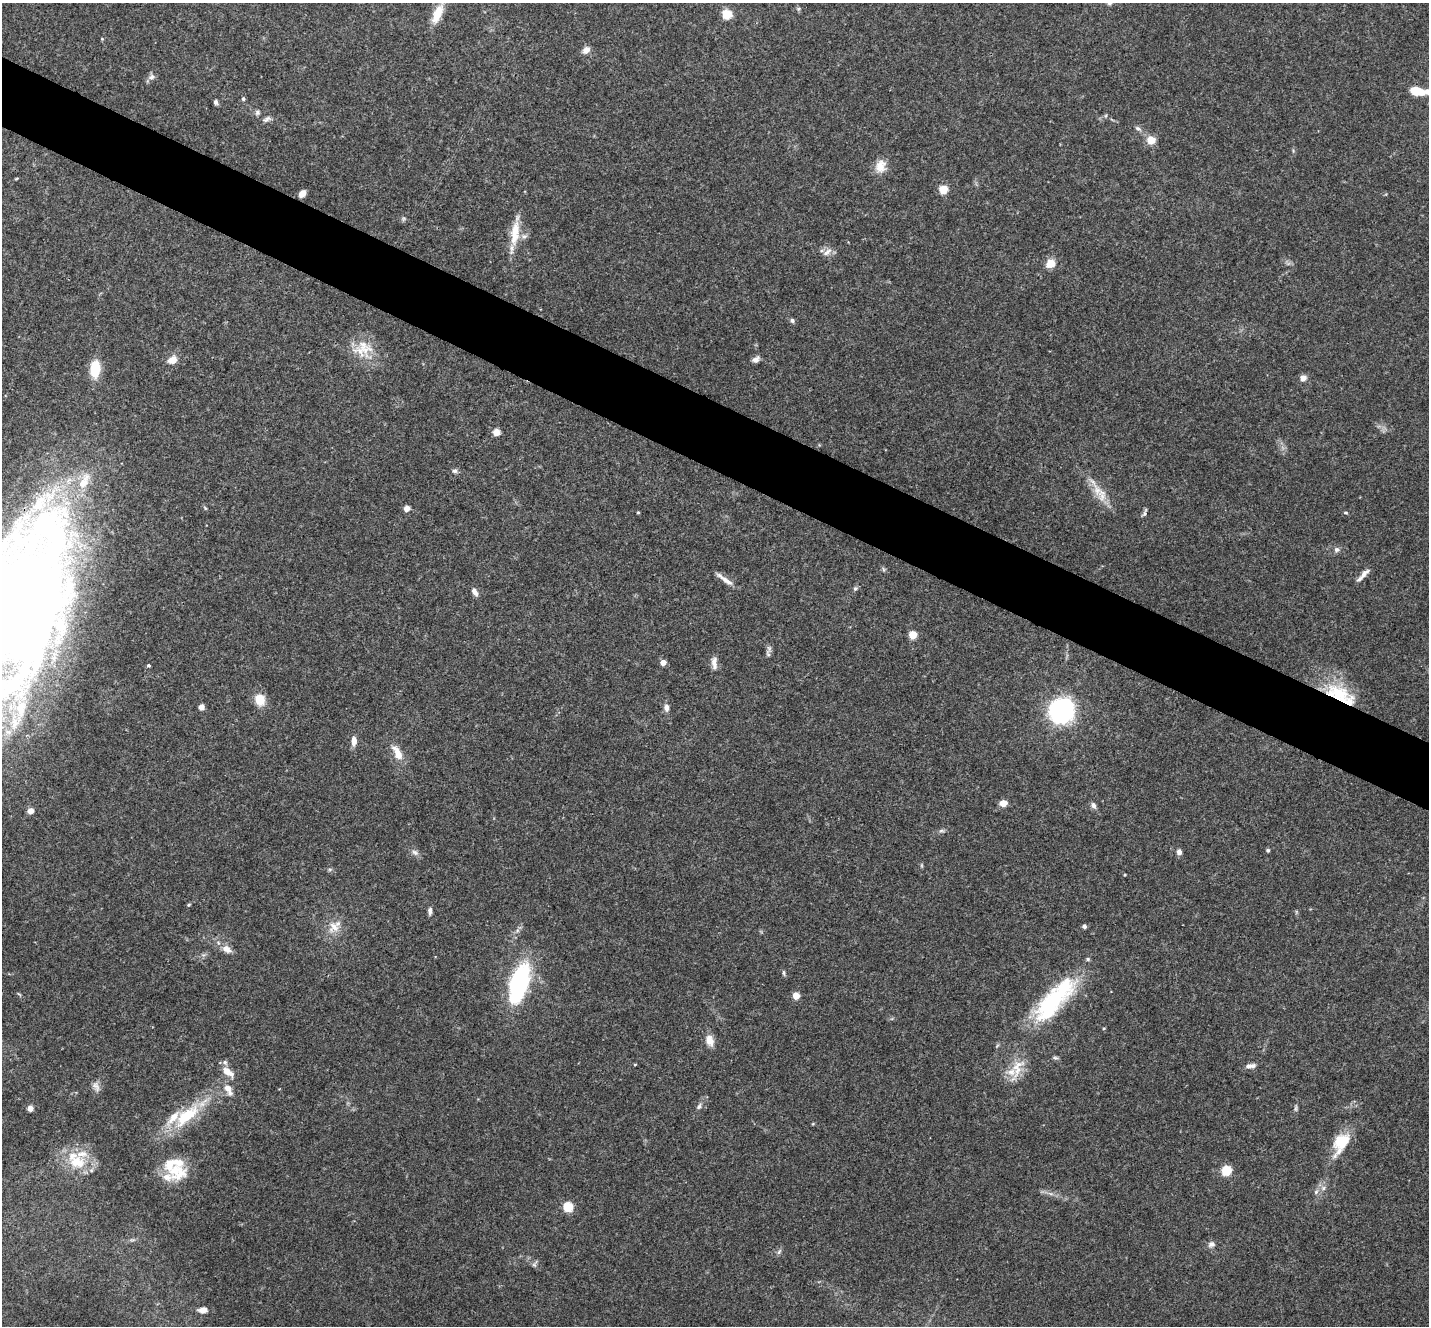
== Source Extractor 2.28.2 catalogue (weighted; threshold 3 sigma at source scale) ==
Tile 11 of 4 x 4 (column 3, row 3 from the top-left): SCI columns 2861-4287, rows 1609-2932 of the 5718 x 5728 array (HDU 1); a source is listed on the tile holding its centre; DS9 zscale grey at full resolution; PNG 1431 x 1328 px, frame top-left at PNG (2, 3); no overlay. Shown black and unused: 5% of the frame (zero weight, under 3 of 4 exposures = <1% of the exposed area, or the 3 px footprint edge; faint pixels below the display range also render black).
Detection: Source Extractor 2.28.2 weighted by HDU 2 'WHT'; one run over the whole footprint, this tile lists its part. Background 0.113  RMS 0.007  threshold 0.0314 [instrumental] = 3 sigma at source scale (4.5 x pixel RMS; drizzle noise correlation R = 1.50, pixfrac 1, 0.05/0.05 arcsec/px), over >= 5 px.
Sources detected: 113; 1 inside a brighter object's white glare — not listed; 16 inside a brighter listed object's ellipse — not listed separately; the other 96 listed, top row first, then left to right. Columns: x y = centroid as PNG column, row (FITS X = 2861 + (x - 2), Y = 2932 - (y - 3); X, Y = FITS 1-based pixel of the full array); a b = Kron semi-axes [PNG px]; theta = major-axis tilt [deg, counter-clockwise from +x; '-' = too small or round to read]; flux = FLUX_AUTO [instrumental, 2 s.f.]
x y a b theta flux
798 9 6 5 - 1.2
437 14 22 9 67 14
727 14 6 6 - 22
102 39 4 3 - 0.63
586 50 10 7 39 4.1
151 77 10 7 19 2.7
1418 91 17 7 -10 15
243 99 6 5 - 1.2
216 102 6 5 - 1.7
257 112 7 7 - 1.7
266 119 12 6 30 2.4
1138 129 10 5 -32 2.1
1151 140 10 9 - 7.1
880 166 17 14 75 8.8
16 179 5 3 - 0.63
943 189 6 6 - 15
302 194 7 5 50 5.6
403 219 6 5 - 1.2
515 233 34 11 83 17
827 252 14 7 36 3.9
1050 263 11 10 - 7.9
792 320 7 5 -58 1.5
364 347 30 20 -56 19
756 359 10 6 31 2.9
172 360 11 8 28 6.4
95 369 14 8 85 26
1303 378 6 5 - 5.5
496 432 7 7 - 5
454 471 7 6 - 1.9
84 482 28 12 61 18
1097 490 18 12 -63 10
407 508 5 5 - 5.1
638 512 3 3 - 0.72
1346 512 5 4 - 0.94
1144 513 13 4 69 1.7
1337 550 8 7 - 2.4
883 569 7 4 -71 1.1
1364 574 17 6 42 4.6
727 581 22 7 -36 5.4
855 589 7 5 63 1.4
475 592 11 5 -62 3.4
21 607 136 60 72 1600
913 635 5 5 - 13
769 648 12 7 -89 2.4
663 662 4 4 - 7.3
714 663 17 7 -88 4.5
148 665 4 4 - 1.4
1339 694 38 19 -19 37
260 700 12 10 -73 12
201 707 6 5 - 3.4
666 708 10 6 -81 3.3
1062 711 13 12 - 290
354 741 12 6 88 4.8
397 753 20 9 -62 9.4
1003 803 6 6 - 7.6
1093 805 8 6 -63 2.6
30 811 6 5 - 5
941 831 9 4 0 1.5
1268 850 5 5 - 1
415 852 11 6 -31 2.7
1179 852 7 6 - 2.7
921 865 6 4 -71 0.85
330 869 6 4 18 1
189 905 5 4 - 0.79
430 911 9 5 83 2.3
1084 926 5 5 - 1.8
334 927 18 15 56 10
226 949 12 8 -34 5.7
784 973 9 3 -85 1.2
519 984 49 19 72 81
796 996 6 6 - 7.4
1052 1002 75 23 47 78
1104 1028 4 3 - 0.63
710 1040 14 9 -71 6.7
1055 1058 8 5 3 1.3
635 1065 5 3 - 0.6
1250 1066 14 6 7 3.4
1018 1068 42 14 69 18
228 1072 19 9 -39 7
96 1086 15 7 -62 3.6
228 1088 11 9 -34 5.3
699 1106 9 5 66 1.9
30 1108 5 5 - 4.6
1296 1108 11 4 90 1.5
186 1116 44 17 40 36
1341 1143 28 15 61 22
77 1162 28 20 -10 24
176 1170 24 20 20 18
1226 1170 7 7 - 19
1323 1188 9 6 17 2.8
1051 1194 7 4 -18 1.7
568 1207 6 6 - 26
1211 1244 10 8 6 2.9
779 1252 9 5 62 1.7
535 1264 10 5 63 1.5
203 1310 10 7 4 5.1
Overlapping masked pixels (flux is a lower limit): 2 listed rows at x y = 21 607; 1339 694
Isophote crosses this tile's border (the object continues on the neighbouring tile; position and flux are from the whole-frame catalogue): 2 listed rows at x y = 1418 91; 21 607